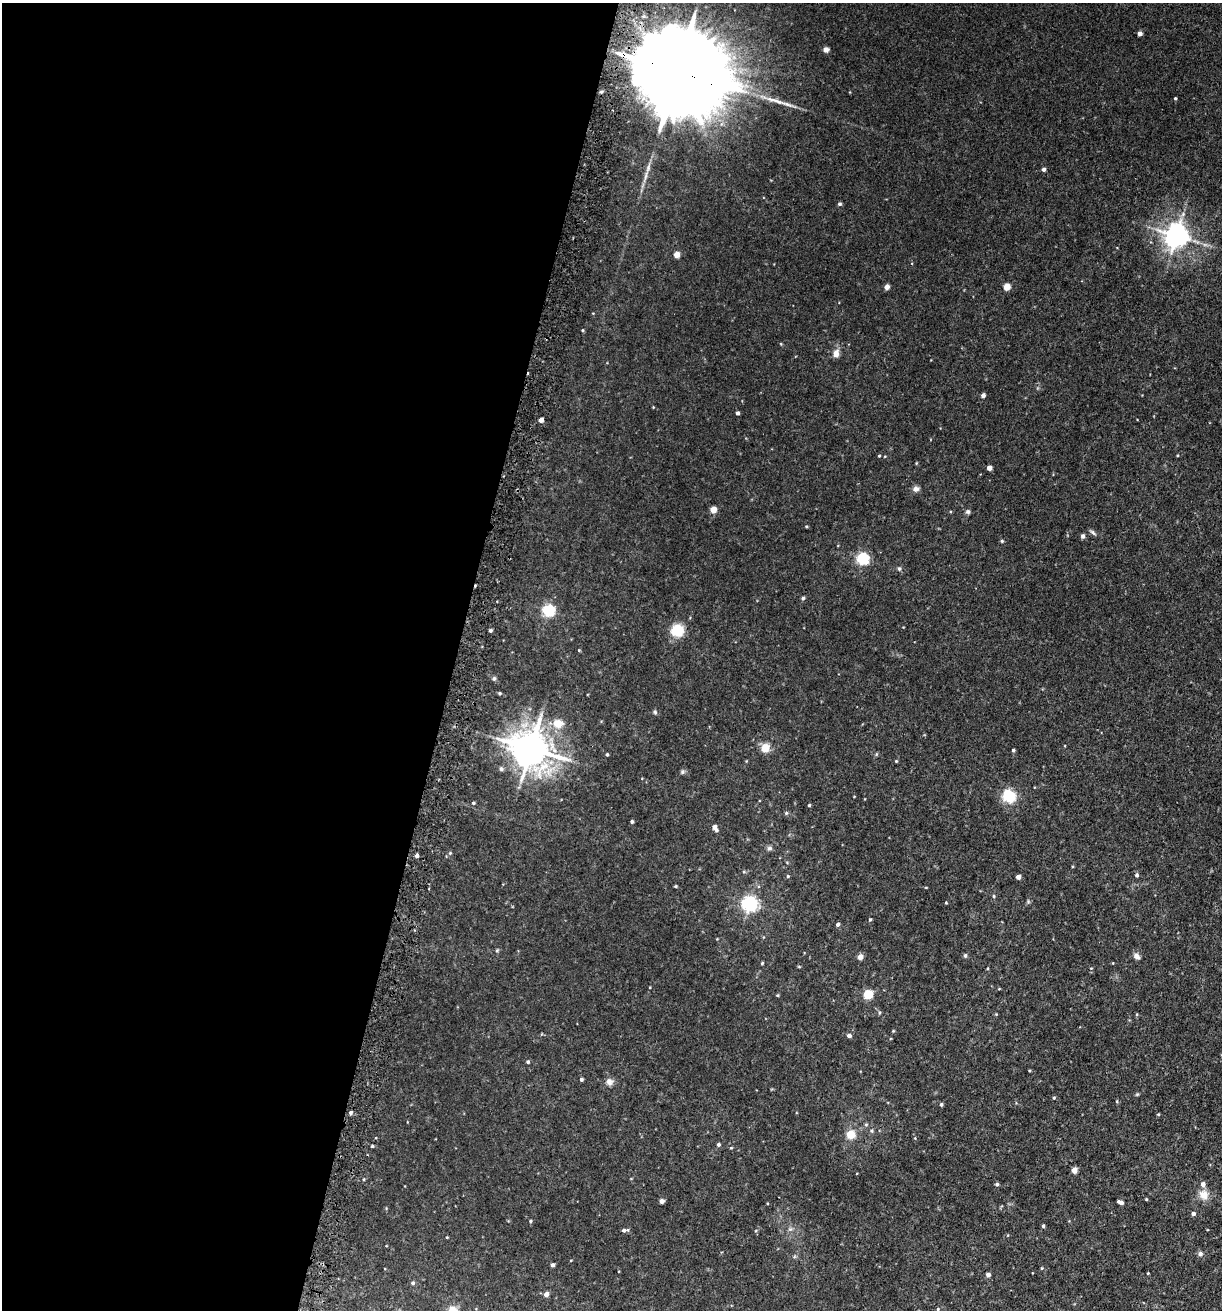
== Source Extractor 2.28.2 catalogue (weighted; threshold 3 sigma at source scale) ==
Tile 5 of 4 x 4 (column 1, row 2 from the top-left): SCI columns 349-1568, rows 2668-3975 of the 5408 x 5343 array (HDU 1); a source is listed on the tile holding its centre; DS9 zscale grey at full resolution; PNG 1224 x 1312 px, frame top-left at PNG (2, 3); no overlay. Shown black and unused: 37% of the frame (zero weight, under 3 of 5 exposures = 5% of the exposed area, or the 3 px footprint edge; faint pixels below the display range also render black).
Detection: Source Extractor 2.28.2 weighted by HDU 2 'WHT'; one run over the whole footprint, this tile lists its part. Background 0.0203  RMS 0.0034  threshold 0.0152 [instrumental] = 3 sigma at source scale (4.5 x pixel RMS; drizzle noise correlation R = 1.50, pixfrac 1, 0.05/0.05 arcsec/px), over >= 5 px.
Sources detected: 96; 1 inside a brighter listed object's ellipse — not listed separately; the other 95 listed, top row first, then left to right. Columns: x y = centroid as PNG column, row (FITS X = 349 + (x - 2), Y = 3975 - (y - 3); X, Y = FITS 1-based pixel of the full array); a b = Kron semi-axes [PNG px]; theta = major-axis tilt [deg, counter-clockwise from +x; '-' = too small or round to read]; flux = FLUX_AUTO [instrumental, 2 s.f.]
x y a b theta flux
1140 33 4 4 - 1.5
826 50 5 5 - 1.3
675 71 36 21 -21 8400
1175 98 3 3 - 0.33
1044 169 4 4 - 0.75
839 204 5 4 - 0.58
1176 236 7 7 - 280
676 255 4 4 - 4.2
887 287 4 4 - 2.2
1006 287 4 4 - 6.3
582 330 5 3 - 0.29
836 353 8 7 - 2.1
983 395 4 4 - 1.1
737 413 4 3 - 0.75
541 420 4 4 - 1.5
879 456 4 3 - 0.27
989 468 4 4 - 2.5
916 489 7 6 - 1.3
713 510 4 4 - 4.3
968 512 6 5 - 0.66
806 526 4 3 - 0.3
1092 532 10 4 -40 0.65
1083 536 6 5 - 0.69
1002 541 5 4 - 0.36
862 559 5 5 - 45
899 569 5 5 - 0.48
803 598 5 5 - 0.45
548 611 5 5 - 42
490 630 3 3 - 0.57
677 630 9 8 - 11
579 650 5 3 - 0.25
494 678 6 5 - 0.51
500 693 4 4 - 0.42
655 712 5 5 - 0.5
558 723 11 9 -4 4.2
765 748 9 8 - 3.6
531 749 11 10 - 750
1013 750 4 3 - 0.45
607 754 3 3 - 0.38
896 761 3 3 - 0.29
682 772 6 5 - 0.53
1009 796 13 11 -53 8.9
473 803 4 3 - 0.42
809 805 3 3 - 0.41
786 813 5 5 - 0.42
632 822 4 3 - 0.63
715 828 6 4 -58 2.3
769 848 7 6 - 0.71
450 853 5 4 - 0.36
417 856 4 3 - 0.92
1137 875 5 4 - 0.64
788 876 4 4 - 0.32
1018 877 4 4 - 1.8
676 886 4 3 - 0.33
994 896 5 4 - 0.39
946 903 3 3 - 0.24
749 904 6 6 - 88
870 919 4 4 - 0.34
838 924 4 4 - 0.85
965 955 6 4 68 0.49
1137 956 9 6 -47 1.1
860 957 6 5 - 1.4
762 963 4 4 - 0.31
868 994 8 7 - 5
849 1036 4 4 - 1.2
528 1062 5 4 - 0.47
581 1079 4 4 - 0.65
609 1082 10 8 -23 1.4
1054 1098 4 4 - 0.34
941 1104 4 4 - 0.6
350 1113 5 5 - 0.63
1158 1114 4 3 - 0.3
871 1131 6 6 - 0.58
851 1135 11 10 - 3.7
718 1144 4 4 - 0.64
372 1146 3 3 - 0.37
1074 1170 4 4 - 3.1
997 1184 4 4 - 0.55
1203 1195 14 11 -45 3
1146 1199 3 3 - 0.27
662 1201 4 4 - 1.5
1120 1202 6 3 -24 1.1
1193 1213 5 4 - 0.82
530 1221 4 3 - 0.33
1043 1226 4 3 - 0.51
624 1230 8 4 6 0.89
1200 1254 7 6 - 0.8
552 1265 4 4 - 0.71
1042 1268 5 3 - 0.24
1148 1273 3 3 - 0.22
988 1275 4 4 - 1.2
413 1283 5 4 - 0.56
546 1294 4 4 - 1.8
938 1309 4 3 - 0.27
452 1310 9 9 - 2.6
Overlapping masked pixels (flux is a lower limit): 1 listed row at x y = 675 71
Isophote crosses this tile's border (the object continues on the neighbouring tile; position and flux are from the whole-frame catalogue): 1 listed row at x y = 452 1310